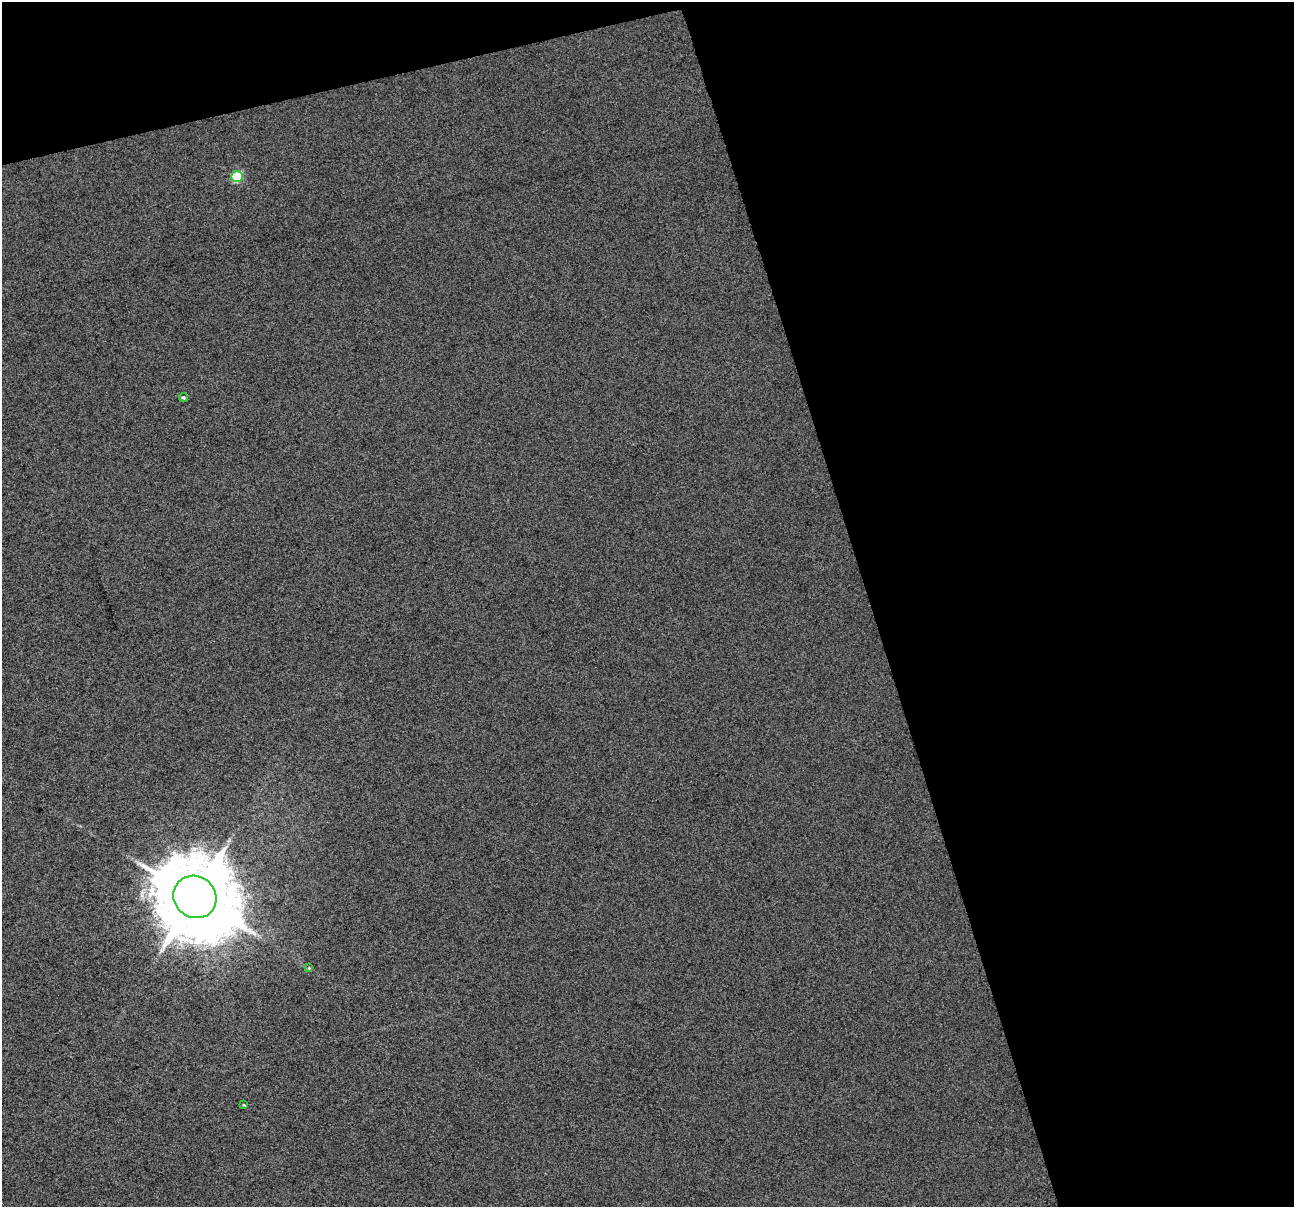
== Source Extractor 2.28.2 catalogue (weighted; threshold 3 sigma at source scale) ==
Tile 2 of 2 x 2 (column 2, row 1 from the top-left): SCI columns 1295-2586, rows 1243-2447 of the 2586 x 2498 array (HDU 1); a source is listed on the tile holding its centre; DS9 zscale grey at full resolution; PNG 1296 x 1209 px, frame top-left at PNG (2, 2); each listed source drawn as its Kron ellipse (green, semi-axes under 4 px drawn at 4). Shown black and unused: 37% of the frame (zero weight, under 3 of 4 exposures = <1% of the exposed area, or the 3 px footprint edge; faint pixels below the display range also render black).
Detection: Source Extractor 2.28.2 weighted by HDU 2 'WHT'; one run over the whole footprint, this tile lists its part. Background 0.00573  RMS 0.053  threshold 0.24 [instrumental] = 3 sigma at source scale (4.5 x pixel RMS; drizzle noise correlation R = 1.50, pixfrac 1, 0.0396/0.0396 arcsec/px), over >= 5 px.
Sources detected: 5; all 5 listed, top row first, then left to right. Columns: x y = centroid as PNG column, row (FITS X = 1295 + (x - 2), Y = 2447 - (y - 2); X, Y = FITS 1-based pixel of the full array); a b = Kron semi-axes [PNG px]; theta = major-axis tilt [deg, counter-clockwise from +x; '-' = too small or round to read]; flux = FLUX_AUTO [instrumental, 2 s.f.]
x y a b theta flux
237 177 6 5 - 270
183 398 4 4 - 8.7
195 897 22 20 -38 73000
309 968 4 4 - 5.1
244 1105 3 3 - 3.9